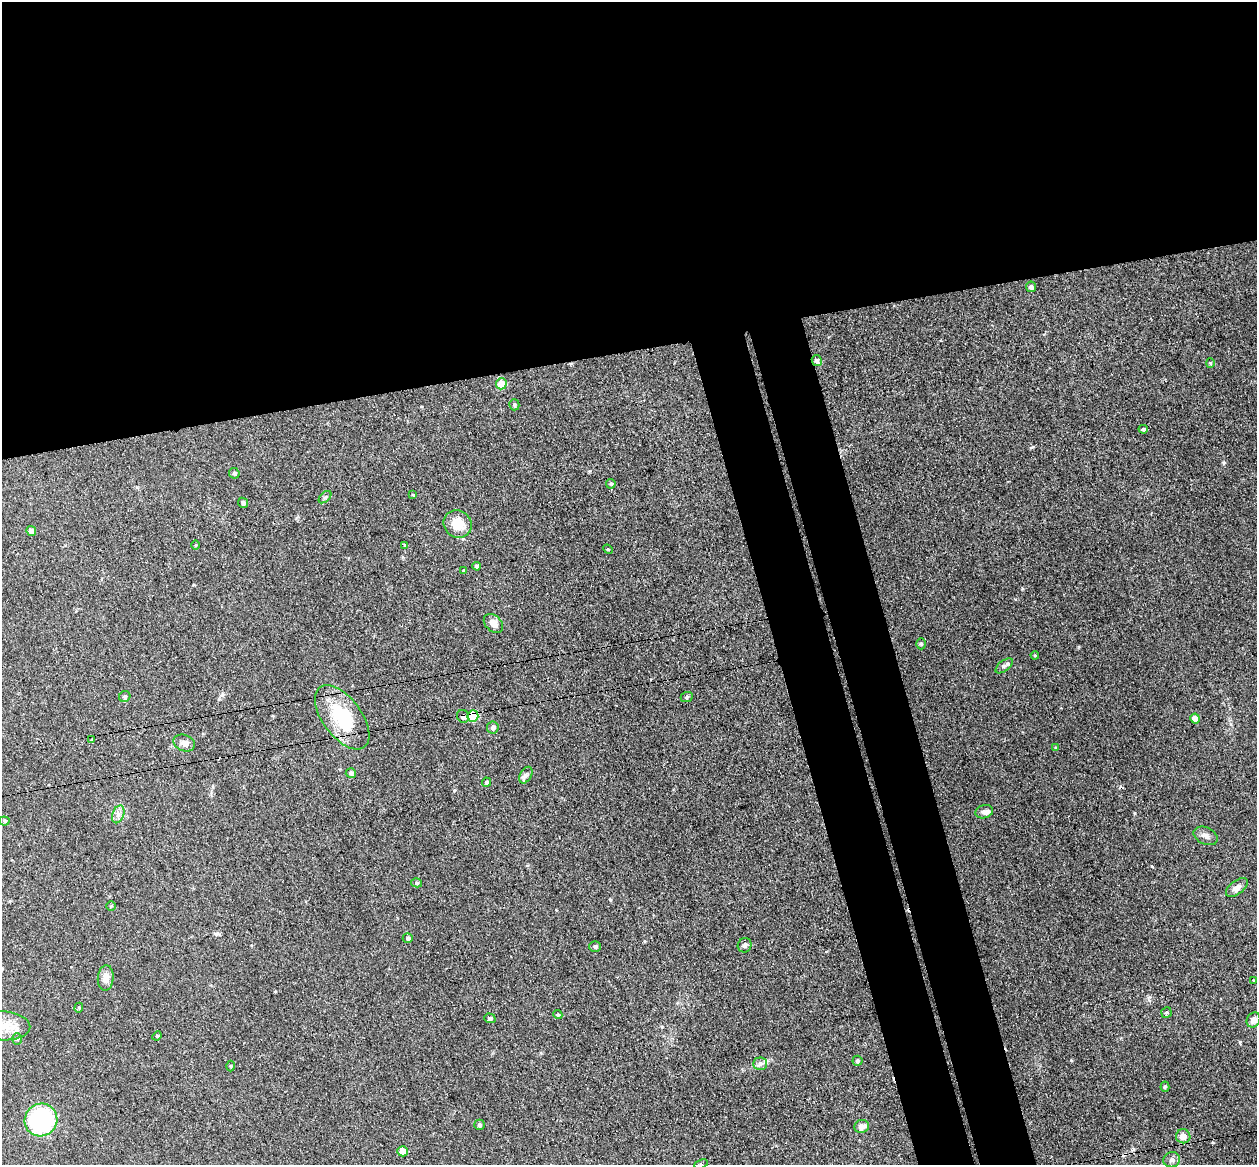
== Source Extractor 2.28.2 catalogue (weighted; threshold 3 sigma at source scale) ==
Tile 2 of 4 x 4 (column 2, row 1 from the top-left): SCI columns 1314-2568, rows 3643-4805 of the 5135 x 5078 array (HDU 1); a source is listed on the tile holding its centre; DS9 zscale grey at full resolution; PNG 1259 x 1167 px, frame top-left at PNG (2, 2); each listed source drawn as its Kron ellipse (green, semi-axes under 4 px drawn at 4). Shown black and unused: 36% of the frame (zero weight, under 3 of 4 exposures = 5% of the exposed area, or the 3 px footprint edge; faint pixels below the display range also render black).
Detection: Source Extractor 2.28.2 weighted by HDU 2 'WHT'; one run over the whole footprint, this tile lists its part. Background 0.0741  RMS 0.0078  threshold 0.0353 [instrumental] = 3 sigma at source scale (4.5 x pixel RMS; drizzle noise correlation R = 1.50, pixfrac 1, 0.05/0.05 arcsec/px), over >= 5 px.
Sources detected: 66; all 66 listed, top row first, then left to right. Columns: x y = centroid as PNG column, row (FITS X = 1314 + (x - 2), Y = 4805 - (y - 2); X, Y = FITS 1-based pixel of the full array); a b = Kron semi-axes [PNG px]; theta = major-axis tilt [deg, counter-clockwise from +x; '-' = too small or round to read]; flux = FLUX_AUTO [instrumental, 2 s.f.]
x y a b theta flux
1031 287 5 5 - 2.2
817 361 6 5 - 2.2
1210 363 4 4 - 0.82
501 384 5 5 - 17
514 405 5 5 - 1.3
1143 429 5 4 - 1.5
234 473 5 5 - 1.5
611 484 5 4 - 1.1
413 495 4 3 - 0.88
325 497 7 4 44 1.4
243 503 5 4 - 2.1
458 524 14 13 - 15
31 531 5 4 - 4.2
195 545 5 3 - 0.76
405 545 4 3 - 0.78
608 549 5 4 - 0.88
477 566 4 3 - 1.9
464 570 4 2 - 0.62
493 623 11 8 -43 5.5
921 644 5 5 - 1.3
1035 655 4 3 - 0.65
1004 666 10 5 37 2.2
125 696 6 5 - 1.6
687 697 6 5 - 1.3
463 716 6 6 - 3.3
473 716 6 5 - 34
342 717 37 19 -53 45
1195 719 5 4 - 6.3
493 727 6 6 - 2.3
92 739 3 2 - 0.65
184 743 11 8 -21 3.7
1056 748 4 4 - 0.85
351 773 5 4 - 1.8
526 775 9 5 60 2.5
486 782 4 4 - 1.8
984 812 9 6 17 2.6
118 814 9 5 70 3.5
4 821 5 4 - 1.1
1206 836 12 8 -26 4
417 883 5 4 - 1.3
1237 888 13 6 37 4.5
111 906 5 5 - 0.85
408 938 5 5 - 1.7
745 945 7 6 - 2
595 946 6 5 - 1.8
106 978 13 8 85 6.4
1253 980 3 2 - 1.2
79 1008 5 4 - 1
1167 1012 5 5 - 1.2
558 1015 5 4 - 1.4
490 1018 5 5 - 1.8
1253 1020 8 6 60 4.2
3 1026 27 14 -2 19
157 1036 5 4 - 0.95
17 1039 6 5 - 1.3
857 1061 5 5 - 1.5
760 1064 7 6 - 2.3
231 1066 5 3 - 0.74
1165 1087 5 4 - 1.3
41 1120 17 16 - 110
479 1125 5 5 - 1.6
862 1126 7 6 - 5.7
1183 1136 7 7 - 6.7
403 1151 5 5 - 9.3
1172 1160 8 7 - 2.8
701 1164 7 3 22 1.3
Overlapping masked pixels (flux is a lower limit): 3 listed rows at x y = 817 361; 463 716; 473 716
Isophote crosses this tile's border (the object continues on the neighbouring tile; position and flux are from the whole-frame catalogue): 2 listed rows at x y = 3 1026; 701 1164
Unlisted compact peaks at least as high as the median listed source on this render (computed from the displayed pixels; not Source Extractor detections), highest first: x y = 1224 463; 1240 1042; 1032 447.